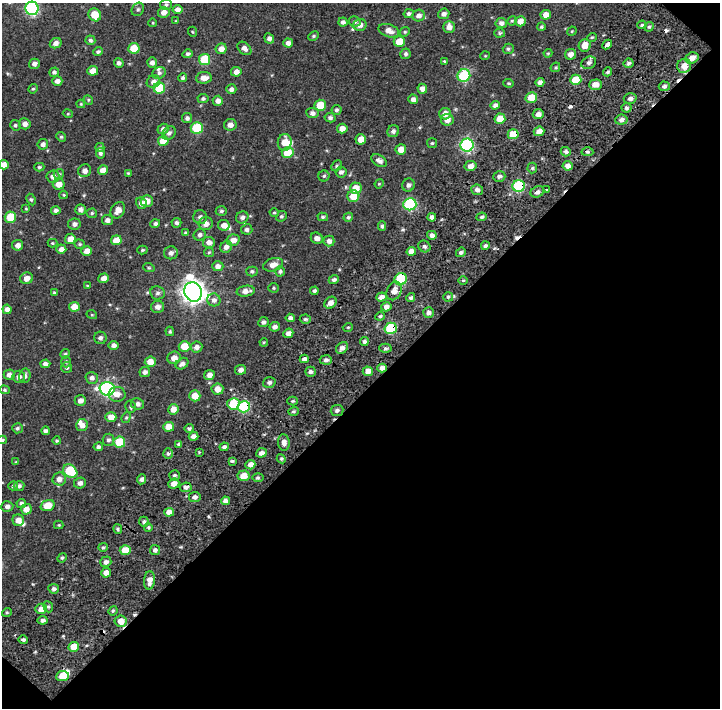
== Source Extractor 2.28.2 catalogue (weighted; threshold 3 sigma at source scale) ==
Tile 4 of 2 x 2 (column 2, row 2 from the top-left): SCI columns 855-1572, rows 213-918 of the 1810 x 1810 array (HDU 1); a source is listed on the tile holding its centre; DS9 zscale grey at full resolution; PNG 722 x 710 px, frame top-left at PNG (2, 3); each listed source drawn as its Kron ellipse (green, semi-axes under 4 px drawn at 4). Shown black and unused: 45% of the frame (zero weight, under 2 of 3 exposures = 17% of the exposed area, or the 3 px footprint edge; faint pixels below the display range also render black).
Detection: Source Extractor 2.28.2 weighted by HDU 2 'WHT'; one run over the whole footprint, this tile lists its part. Background 0.0823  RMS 0.04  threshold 0.18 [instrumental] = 3 sigma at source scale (4.5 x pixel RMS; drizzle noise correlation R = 1.50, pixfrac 1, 0.0396/0.0396 arcsec/px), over >= 5 px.
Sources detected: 345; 4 cosmic-ray / hot-pixel residue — neither listed nor drawn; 6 inside a brighter listed object's ellipse — not listed separately; the other 335 listed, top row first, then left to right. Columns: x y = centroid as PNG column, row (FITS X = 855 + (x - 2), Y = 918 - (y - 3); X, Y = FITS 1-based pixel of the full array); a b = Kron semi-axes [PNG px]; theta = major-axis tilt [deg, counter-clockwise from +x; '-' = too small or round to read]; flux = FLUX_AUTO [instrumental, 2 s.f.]
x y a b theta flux
166 5 5 5 - 8.3
32 8 7 6 - 510
138 9 7 5 59 8.2
177 9 5 4 - 20
164 12 6 5 - 24
409 14 5 4 - 8.9
444 14 6 5 - 15
95 15 7 6 - 65
546 15 5 5 - 31
419 16 6 5 - 20
176 21 4 4 - 3.3
355 21 6 5 - 9.1
512 21 5 4 - 4.5
520 21 5 5 - 27
343 22 4 4 - 12
153 23 4 3 - 3.1
501 23 5 5 - 15
360 25 7 6 - 20
642 25 5 4 - 6.9
449 27 6 5 - 24
541 27 4 4 - 6.7
649 27 5 4 - 6.6
389 31 10 6 -18 30
572 31 5 4 - 3.9
193 32 5 3 - 3
405 32 5 4 - 5
500 33 5 4 - 6.4
313 36 6 4 27 5.4
592 37 5 3 - 4.4
269 38 5 5 - 14
90 40 5 4 - 8.8
399 42 5 5 - 72
56 43 6 5 - 17
288 43 5 4 - 18
585 45 6 6 - 42
607 45 5 3 - 58
134 48 5 5 - 82
244 48 8 5 -41 15
221 49 5 5 - 29
508 49 5 5 - 7.1
98 52 5 4 - 8.4
548 53 4 4 - 4
188 54 5 4 - 8.6
405 54 5 5 - 8.8
570 54 5 5 - 23
485 56 5 3 - 3.5
692 58 7 5 21 29
204 59 6 5 - 160
444 61 4 3 - 4.7
119 63 5 5 - 12
152 63 5 5 - 18
589 63 8 6 26 13
628 63 5 5 - 9.4
34 64 5 5 - 13
684 66 7 7 - 47
555 67 5 4 - 5.3
93 71 5 5 - 31
54 72 5 4 - 9.3
236 72 5 5 - 21
608 72 5 4 - 8.1
159 73 7 6 - 10
464 76 6 6 - 290
183 78 4 4 - 8.3
204 78 8 5 6 29
576 80 5 5 - 94
57 81 5 4 - 18
153 82 7 6 - 17
540 82 4 4 - 15
509 83 5 4 - 4.9
595 85 6 5 - 28
664 86 5 5 - 9.6
159 88 5 5 - 150
33 89 5 4 - 5.4
231 89 5 5 - 13
422 89 5 5 - 22
531 98 6 5 - 71
630 98 6 5 - 14
203 99 5 4 - 8.6
413 99 5 4 - 19
88 100 5 4 - 4.4
218 101 5 5 - 18
81 104 4 4 - 3.8
320 105 6 5 - 89
495 105 4 4 - 11
626 108 5 5 - 9.8
336 110 5 5 - 8.7
312 113 6 5 - 15
68 114 5 3 - 3.3
445 114 6 5 - 27
538 114 5 5 - 19
187 118 5 5 - 12
330 118 5 4 - 9.4
500 119 5 5 - 62
447 120 6 6 - 26
621 120 6 5 - 17
25 124 6 5 - 17
15 125 5 5 - 7.2
230 125 6 5 - 23
197 128 6 6 - 180
163 129 5 5 - 13
342 129 5 5 - 27
393 131 6 5 - 12
539 131 5 4 - 29
169 133 7 6 - 13
513 134 5 5 - 67
61 137 5 4 - 5.2
361 139 5 5 - 35
163 141 5 5 - 64
285 142 8 7 - 47
432 143 5 5 - 5.2
43 144 5 5 - 14
467 145 6 6 - 640
100 147 4 4 - 6.7
401 149 5 5 - 34
566 152 5 4 - 9.8
587 152 6 4 -2 6.9
100 153 5 4 - 9.4
288 153 6 5 - 100
379 161 8 5 -29 16
4 165 5 4 - 28
337 166 6 5 - 6.1
471 166 6 5 - 22
568 166 5 4 - 22
39 167 5 4 - 6.4
532 168 5 5 - 6.4
103 170 5 4 - 32
85 171 6 6 - 20
341 172 6 5 - 13
128 173 3 3 - 3.8
59 174 5 5 - 6.1
324 176 5 5 - 6.8
499 176 6 5 - 13
53 177 6 6 - 20
59 184 6 5 - 35
379 184 5 3 - 3.7
408 185 6 6 - 11
519 186 6 6 - 340
356 188 6 5 - 61
477 190 6 5 - 14
546 190 3 3 - 23
537 192 7 5 26 12
63 195 4 4 - 4
353 196 6 6 - 67
31 200 6 4 -62 6.1
147 201 6 5 - 32
141 203 6 5 - 21
410 204 6 6 - 390
26 208 3 3 - 3.8
80 209 5 5 - 15
56 210 5 4 - 11
118 210 9 6 57 27
221 211 6 4 1 7.7
92 213 5 4 - 6.1
274 213 4 4 - 5.2
281 216 6 5 - 7.1
10 217 5 5 - 110
200 217 7 7 - 14
242 217 6 6 - 14
323 217 5 4 - 6
348 217 5 4 - 7
432 217 4 4 - 17
482 217 5 4 - 8.2
107 220 5 5 - 14
176 223 5 5 - 10
74 224 6 5 - 15
155 224 5 4 - 9.5
206 224 7 6 - 26
224 225 6 5 - 26
382 226 4 4 - 8.8
247 229 5 5 - 10
185 233 3 3 - 5.1
200 235 6 5 - 11
432 235 4 4 - 16
317 238 6 5 - 17
70 239 5 5 - 35
116 240 5 5 - 56
233 240 6 5 - 28
329 241 5 5 - 16
209 242 6 5 - 20
52 243 5 4 - 4.4
80 244 5 4 - 5.6
18 245 5 5 - 20
424 246 6 5 - 9.4
485 246 4 4 - 7.7
226 247 6 5 - 18
61 249 5 4 - 20
142 250 5 4 - 5.2
87 251 5 5 - 33
411 251 5 4 - 29
209 252 5 4 - 4.8
461 252 5 4 - 7.7
171 253 7 6 - 15
273 265 10 6 17 29
218 266 6 5 - 19
149 268 6 3 -18 4.4
252 271 5 5 - 8.4
280 271 5 5 - 8.5
27 278 6 6 - 29
104 278 5 4 - 22
401 279 6 6 - 230
334 280 5 4 - 11
463 280 5 3 - 4.3
87 286 4 4 - 3.7
273 288 5 4 - 5
246 291 9 5 9 26
314 291 4 4 - 7.9
394 291 9 7 67 31
193 292 10 8 -65 3300
54 293 4 3 - 6.3
157 293 7 6 - 11
381 297 5 4 - 20
411 297 5 4 - 7.8
448 297 5 5 - 6.4
214 300 6 6 - 17
330 303 7 5 41 21
74 307 5 5 - 39
158 307 6 6 - 21
386 307 5 4 - 18
7 309 5 4 - 19
428 313 5 5 - 15
92 315 5 3 - 3.3
380 316 5 4 - 5.8
290 318 4 4 - 14
305 319 5 4 - 7.1
263 322 5 5 - 10
275 327 5 5 - 15
348 327 5 3 - 4.2
391 328 6 5 - 260
170 331 5 3 - 5.4
288 333 5 4 - 18
100 338 6 6 - 11
364 341 4 4 - 10
264 342 4 3 - 3.6
114 345 5 4 - 16
184 346 6 5 - 69
197 347 6 5 - 18
342 348 6 5 - 15
385 348 6 4 1 8
65 354 5 4 - 5.3
174 358 7 6 - 30
304 359 4 4 - 16
326 360 6 4 -3 12
66 362 5 5 - 6.6
150 362 5 5 - 35
45 364 5 4 - 14
182 364 7 5 36 14
67 367 5 5 - 10
382 368 5 4 - 20
241 370 5 5 - 18
368 371 5 5 - 29
145 372 5 5 - 12
310 372 5 5 - 10
9 375 5 5 - 19
209 375 5 5 - 24
25 376 7 5 78 12
19 377 6 6 - 17
92 378 6 6 - 15
269 382 6 5 - 11
107 389 7 6 - 810
217 389 6 5 - 38
4 390 5 4 - 5.1
117 394 8 7 - 25
195 396 5 5 - 51
80 401 6 5 - 19
293 401 5 4 - 5.1
138 404 6 5 - 16
233 404 6 5 - 130
131 407 6 5 - 7.8
244 407 6 5 - 250
173 409 5 5 - 30
337 410 6 5 - 11
293 411 5 3 - 5.9
111 417 5 5 - 36
126 417 5 4 - 5.4
82 425 6 6 - 23
169 427 5 5 - 49
17 428 5 5 - 8.5
189 428 4 4 - 6.7
45 431 4 4 - 11
194 436 5 4 - 19
2 440 4 3 - 5.5
108 440 6 5 - 10
57 441 4 4 - 5.5
119 442 6 5 - 130
284 442 8 6 -84 18
179 444 4 3 - 7.7
98 447 4 4 - 10
224 447 4 3 - 11
199 452 3 3 - 3.7
168 453 5 5 - 8.7
261 453 6 4 20 14
281 459 4 4 - 5.5
232 461 4 3 - 6.9
16 462 4 3 - 3.5
250 465 5 4 - 27
70 471 8 6 -37 190
174 475 5 5 - 8.4
243 476 6 5 - 50
258 478 5 3 - 5.7
59 479 7 6 - 26
141 479 5 4 - 13
80 483 6 5 - 16
174 484 6 5 - 28
13 486 5 4 - 6.8
19 486 5 5 - 11
186 487 6 5 - 13
195 497 6 5 - 13
225 501 4 4 - 16
21 503 5 4 - 11
48 505 7 5 18 55
7 506 6 5 - 15
26 509 5 5 - 34
169 512 5 4 - 30
18 520 6 5 - 28
144 522 5 5 - 10
59 525 5 4 - 4.3
148 527 4 4 - 6.6
118 529 5 4 - 6
103 547 5 4 - 6.2
125 550 5 5 - 70
155 550 5 5 - 11
62 558 5 4 - 6.2
106 562 6 5 - 14
106 573 5 5 - 24
150 580 9 5 86 28
54 589 5 4 - 11
48 607 6 4 -66 7.5
41 609 6 5 - 30
113 611 5 4 - 5.7
7 612 5 3 - 4.6
43 620 5 4 - 12
121 621 6 6 - 46
23 640 5 3 - 7.6
74 647 5 5 - 68
62 676 6 5 - 63
Overlapping masked pixels (flux is a lower limit): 8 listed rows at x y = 513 134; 519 186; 401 279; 391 328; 382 368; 244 407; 261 453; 121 621
Isophote crosses this tile's border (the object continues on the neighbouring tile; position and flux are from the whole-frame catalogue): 3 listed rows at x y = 32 8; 4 165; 2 440